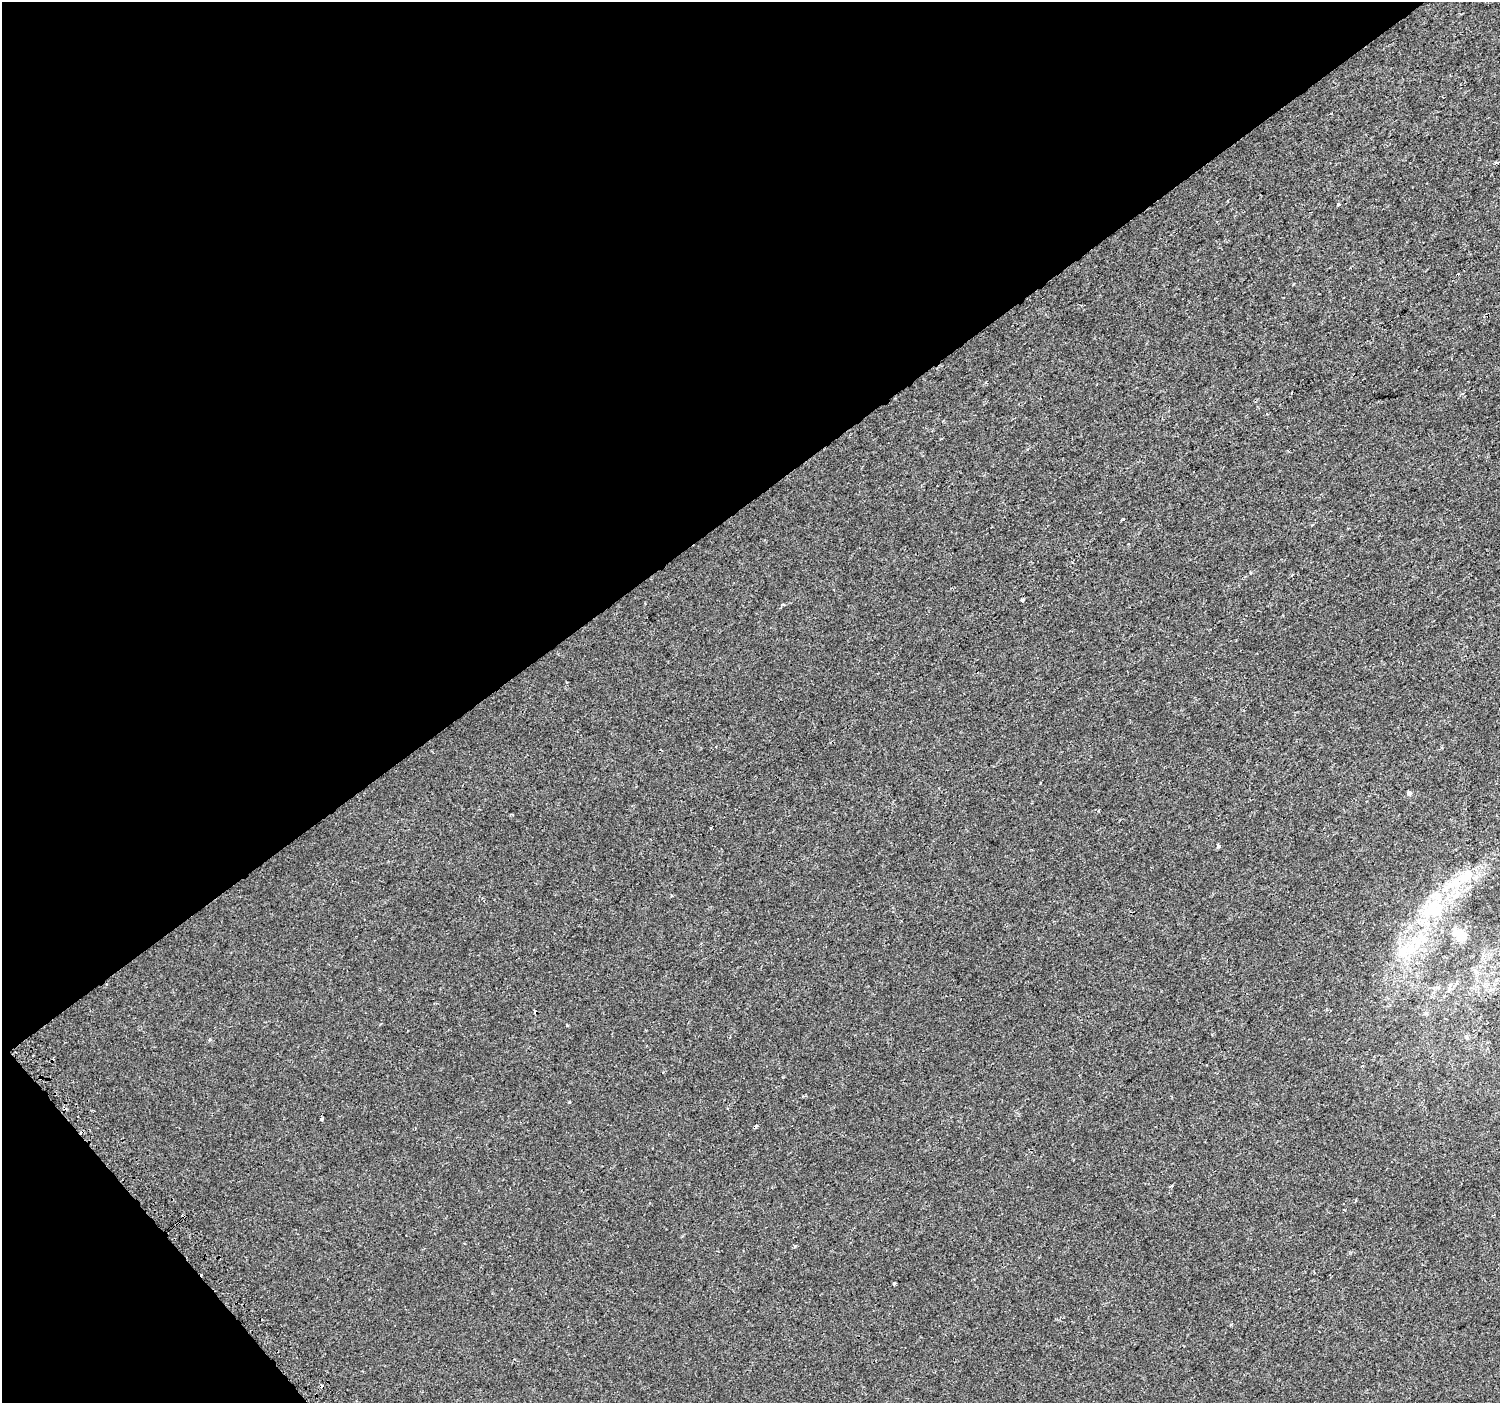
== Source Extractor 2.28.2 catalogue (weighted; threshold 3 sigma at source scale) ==
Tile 5 of 4 x 4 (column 1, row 2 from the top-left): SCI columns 23-1520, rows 2963-4363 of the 6044 x 5984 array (HDU 1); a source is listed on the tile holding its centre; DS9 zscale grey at full resolution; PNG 1502 x 1405 px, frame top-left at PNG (2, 2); no overlay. Shown black and unused: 38% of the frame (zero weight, under 2 of 3 exposures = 2% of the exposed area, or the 3 px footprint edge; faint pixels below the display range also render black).
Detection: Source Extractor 2.28.2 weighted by HDU 2 'WHT'; one run over the whole footprint, this tile lists its part. Background 7.43e-05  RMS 0.0033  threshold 0.0147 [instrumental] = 3 sigma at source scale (4.5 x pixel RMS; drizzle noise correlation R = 1.50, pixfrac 1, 0.0396/0.0396 arcsec/px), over >= 5 px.
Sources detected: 31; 1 inside a brighter object's white glare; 8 cosmic-ray / hot-pixel residue — not listed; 4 inside a brighter listed object's ellipse — not listed separately; the other 18 listed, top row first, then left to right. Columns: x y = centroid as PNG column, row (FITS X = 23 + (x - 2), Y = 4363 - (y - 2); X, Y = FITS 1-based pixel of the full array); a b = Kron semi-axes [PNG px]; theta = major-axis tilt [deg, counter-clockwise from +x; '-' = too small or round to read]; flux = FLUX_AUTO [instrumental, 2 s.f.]
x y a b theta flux
1338 204 3 3 - 0.61
1123 520 3 3 - 1.5
1250 573 4 3 - 0.3
1022 599 4 3 - 3.5
1409 793 5 4 - 0.91
710 828 3 2 - 0.49
1219 846 5 4 - 0.57
1434 904 62 14 44 21
1462 936 9 7 35 5.7
1411 949 21 13 44 8.4
1444 996 4 4 - 0.39
567 1025 3 3 - 0.44
209 1040 4 3 - 0.36
322 1119 4 3 - 1.1
1170 1187 5 3 - 0.35
795 1246 5 3 - 0.31
894 1284 3 3 - 1.2
1231 1324 4 3 - 0.32
Unlisted compact peaks at least as high as the median listed source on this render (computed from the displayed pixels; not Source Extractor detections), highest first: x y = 569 1102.